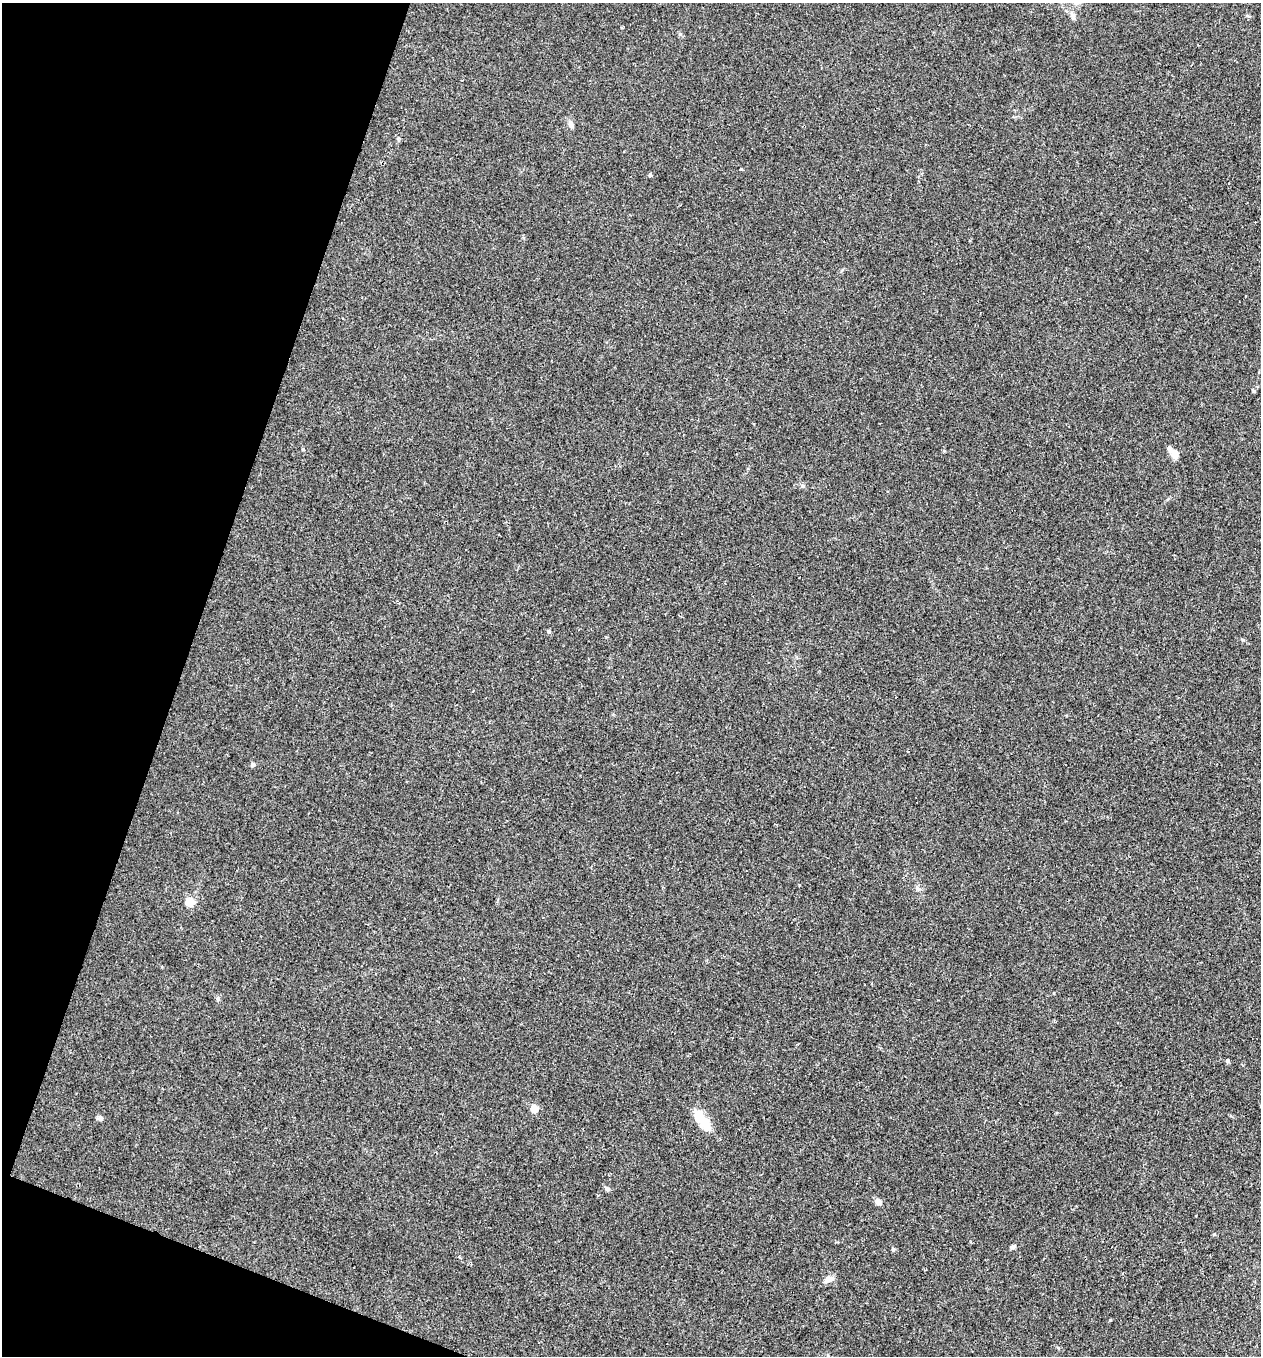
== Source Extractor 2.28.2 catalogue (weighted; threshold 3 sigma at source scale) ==
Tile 9 of 4 x 4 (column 1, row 3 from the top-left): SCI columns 132-1390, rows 1355-2708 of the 5430 x 5416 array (HDU 1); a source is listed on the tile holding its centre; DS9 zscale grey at full resolution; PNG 1263 x 1358 px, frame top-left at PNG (2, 3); no overlay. Shown black and unused: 17% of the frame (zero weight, under 2 of 3 exposures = <1% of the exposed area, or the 3 px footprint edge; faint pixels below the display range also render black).
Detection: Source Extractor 2.28.2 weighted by HDU 2 'WHT'; one run over the whole footprint, this tile lists its part. Background 0.034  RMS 0.0054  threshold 0.0242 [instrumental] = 3 sigma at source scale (4.5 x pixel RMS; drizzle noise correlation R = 1.50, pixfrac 1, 0.05/0.05 arcsec/px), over >= 5 px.
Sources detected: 22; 1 inside a brighter listed object's ellipse — not listed separately; the other 21 listed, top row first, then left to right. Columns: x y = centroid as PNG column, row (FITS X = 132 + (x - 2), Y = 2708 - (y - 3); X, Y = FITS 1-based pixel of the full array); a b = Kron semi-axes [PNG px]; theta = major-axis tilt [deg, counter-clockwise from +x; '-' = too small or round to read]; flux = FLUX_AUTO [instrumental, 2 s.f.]
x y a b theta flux
1073 16 16 4 -62 1.9
680 34 5 4 - 0.78
571 124 10 6 -69 1.9
741 169 3 3 - 0.46
650 175 4 4 - 1.2
1254 391 6 3 -71 0.6
1174 453 13 9 -63 3.2
253 765 4 4 - 2.3
190 902 5 5 - 23
872 983 3 2 - 0.45
218 999 8 4 83 0.91
1227 1061 4 4 - 1.4
534 1109 5 5 - 16
100 1118 5 5 - 2.1
701 1119 30 11 -58 12
607 1189 7 5 -37 1.3
878 1202 6 5 - 4
1214 1234 5 4 - 0.62
1012 1247 5 5 - 1.4
893 1249 5 4 - 0.86
828 1279 10 6 11 3.6
Unlisted compact peaks at least as high as the median listed source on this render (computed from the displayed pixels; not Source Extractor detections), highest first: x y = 1110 1320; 1243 640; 303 449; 549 632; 802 486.